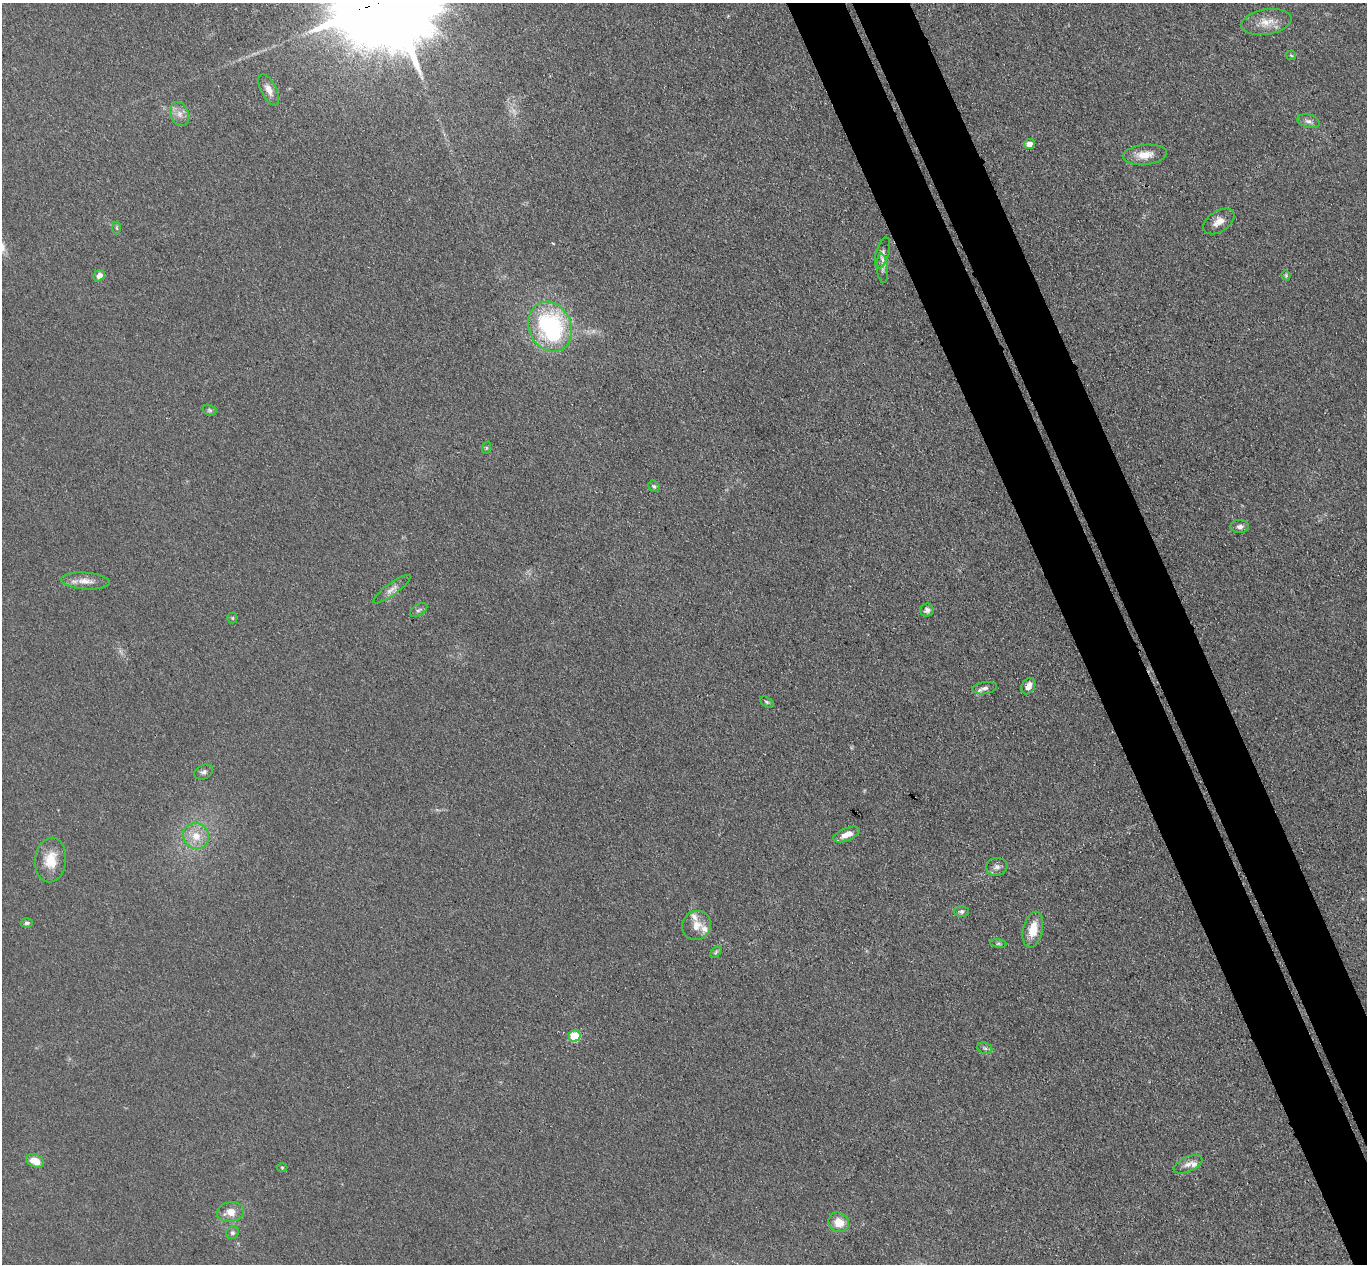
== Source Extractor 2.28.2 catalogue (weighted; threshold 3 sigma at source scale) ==
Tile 6 of 4 x 4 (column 2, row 2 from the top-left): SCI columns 1420-2784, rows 2700-3961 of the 5571 x 5525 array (HDU 1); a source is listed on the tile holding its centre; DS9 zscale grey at full resolution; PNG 1369 x 1266 px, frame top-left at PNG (2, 3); each listed source drawn as its Kron ellipse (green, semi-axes under 4 px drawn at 4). Shown black and unused: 8% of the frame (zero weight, under 3 of 4 exposures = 5% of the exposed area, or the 3 px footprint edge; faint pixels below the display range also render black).
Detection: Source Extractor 2.28.2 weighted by HDU 2 'WHT'; one run over the whole footprint, this tile lists its part. Background 0.0885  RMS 0.0071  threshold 0.0318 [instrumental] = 3 sigma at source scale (4.5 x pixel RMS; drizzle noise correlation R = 1.50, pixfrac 1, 0.05/0.05 arcsec/px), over >= 5 px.
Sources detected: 49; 1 too faint to see at this stretch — neither listed nor drawn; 3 inside a brighter listed object's ellipse — not listed separately; the other 45 listed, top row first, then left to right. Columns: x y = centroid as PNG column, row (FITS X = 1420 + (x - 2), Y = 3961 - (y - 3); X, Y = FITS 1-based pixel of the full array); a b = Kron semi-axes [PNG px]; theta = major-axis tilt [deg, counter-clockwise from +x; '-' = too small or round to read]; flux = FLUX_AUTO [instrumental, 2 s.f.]
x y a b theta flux
1266 22 25 12 10 11
1291 55 5 4 - 0.9
269 90 17 7 -63 5.5
180 114 12 9 -68 4.9
1309 121 11 6 -17 2.9
1029 144 5 5 - 8
1145 155 22 10 6 10
1219 221 17 10 33 6.6
117 228 6 4 -88 1
883 253 16 6 74 3.6
882 268 15 5 -85 3.6
1286 275 5 4 - 0.97
99 276 6 5 - 5.8
550 327 26 21 -65 99
209 410 7 5 -17 1.2
486 448 6 4 72 0.92
654 486 6 5 - 1.4
1240 526 9 6 -1 3.1
85 581 24 8 -4 7.7
392 589 22 6 36 4.6
419 610 9 5 32 1.8
927 610 7 6 - 2.5
232 618 5 5 - 0.83
1028 686 8 6 60 4.9
985 688 12 6 8 3.4
766 702 7 4 -28 1.2
204 772 10 7 22 2.4
846 834 14 6 23 6.7
196 836 13 12 - 12
51 860 22 15 84 15
997 867 11 9 8 3.5
961 911 7 5 1 1.9
27 923 6 4 -4 1.4
696 925 15 14 - 8.6
1033 930 18 10 77 13
998 944 8 4 -8 1.2
716 952 7 4 46 1.3
575 1036 6 5 - 29
985 1048 8 5 -21 1.8
35 1161 9 6 -23 10
1188 1164 15 7 24 4.4
282 1167 5 3 - 0.71
230 1212 13 10 12 7.9
839 1222 10 9 - 10
232 1233 7 6 - 1.8